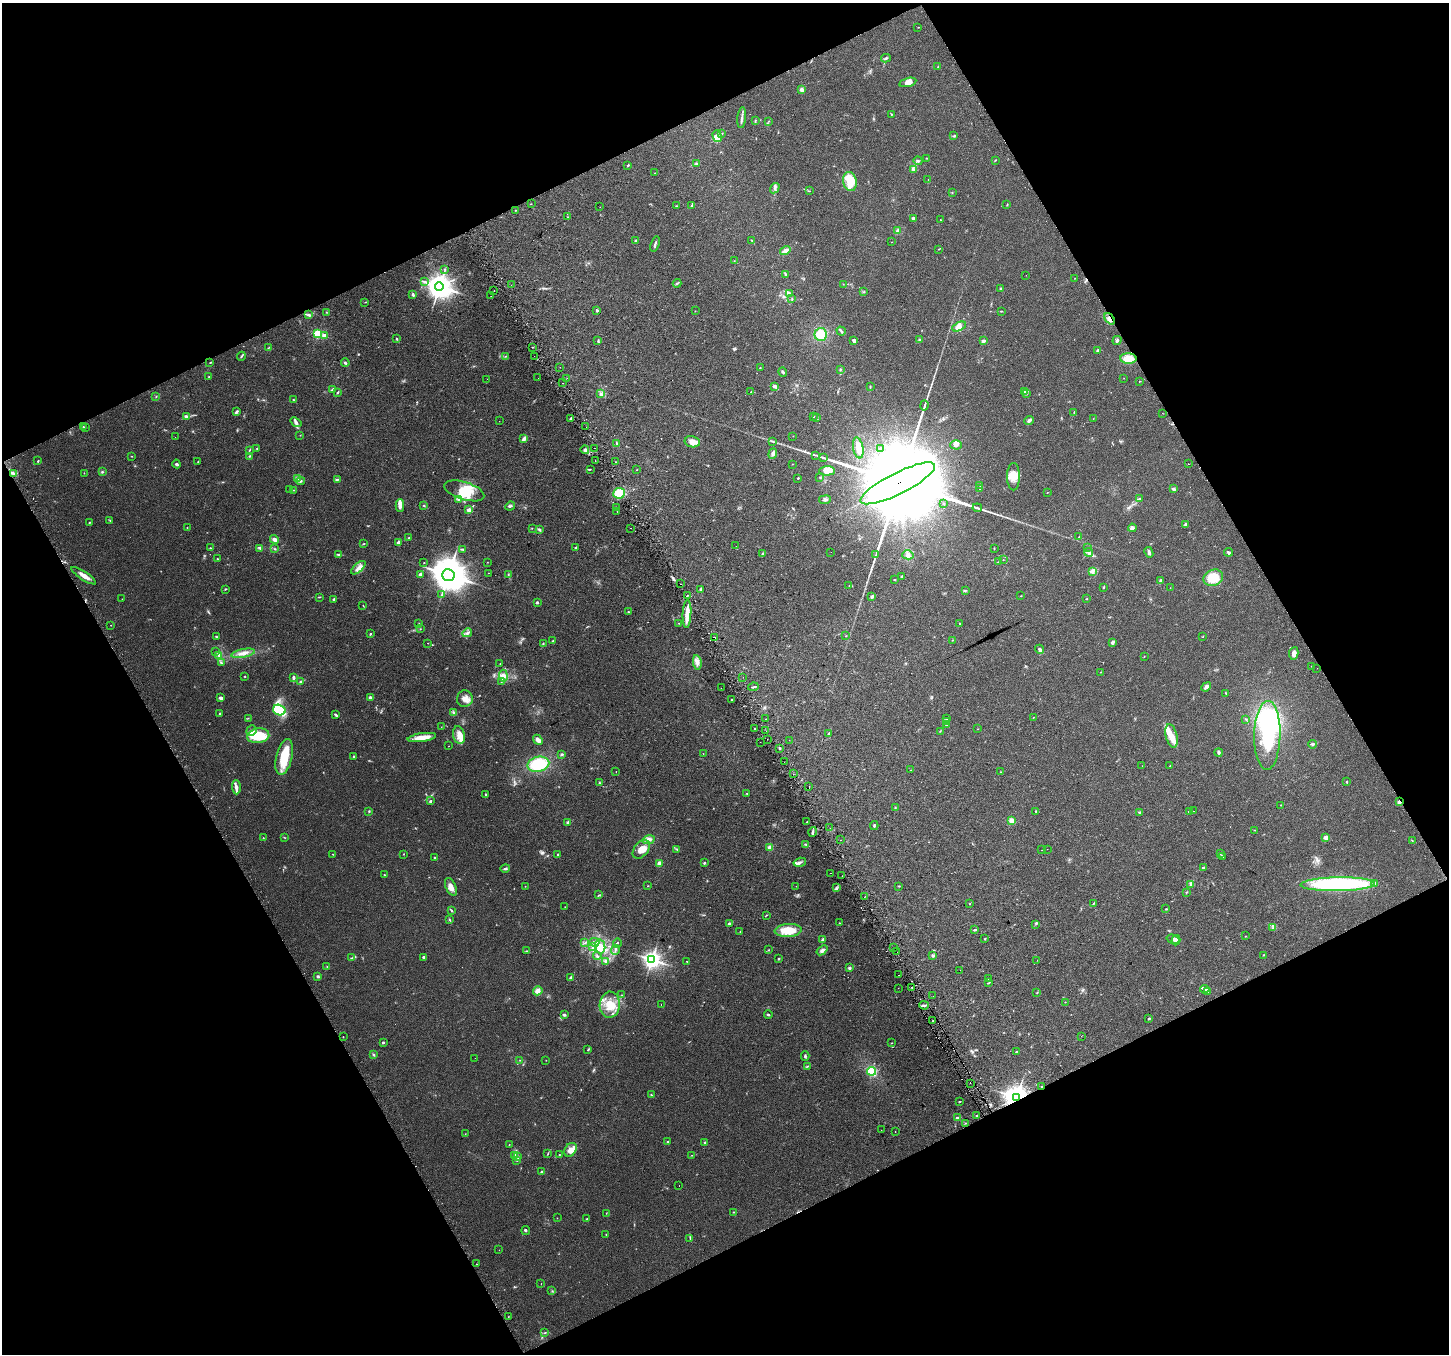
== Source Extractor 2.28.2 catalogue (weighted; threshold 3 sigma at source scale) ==
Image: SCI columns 29-5816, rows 121-5526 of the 5848 x 5706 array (HDU 1 of 3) = the unmasked area's bounding box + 8 px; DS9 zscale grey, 4 x 4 block average (1 PNG px = mean of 4 x 4 image px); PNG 1451 x 1356 px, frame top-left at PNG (2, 3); each listed source drawn as its Kron ellipse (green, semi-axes under 4 px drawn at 4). Shown black and unused: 46% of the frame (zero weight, under 2 of 3 exposures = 2% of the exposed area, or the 3 px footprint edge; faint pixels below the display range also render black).
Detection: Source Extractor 2.28.2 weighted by HDU 2 'WHT'. Background 0.0511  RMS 0.0081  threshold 0.0365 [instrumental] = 3 sigma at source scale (4.5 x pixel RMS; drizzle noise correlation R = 1.50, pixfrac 1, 0.0396/0.0396 arcsec/px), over >= 5 px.
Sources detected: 579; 4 too faint to see at this stretch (4 x 4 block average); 2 inside a brighter object's white glare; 17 cosmic-ray / hot-pixel residue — neither listed nor drawn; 10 coinciding with a brighter row at this scale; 46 inside a brighter listed object's ellipse — not listed separately; the other 500 listed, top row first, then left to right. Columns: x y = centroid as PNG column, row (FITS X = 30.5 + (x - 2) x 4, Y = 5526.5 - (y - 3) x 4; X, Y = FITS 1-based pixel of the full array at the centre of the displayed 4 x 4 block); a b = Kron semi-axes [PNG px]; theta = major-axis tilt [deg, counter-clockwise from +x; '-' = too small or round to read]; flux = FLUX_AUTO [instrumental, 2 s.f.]
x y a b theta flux
918 27 2 2 - 1.7
886 58 5 2 - 6.7
938 66 2 2 - 2.6
908 82 9 4 15 33
802 90 4 2 - 25
891 114 2 2 - 3.1
742 118 10 2 84 14
755 121 3 2 - 2.3
769 121 2 2 - 1.9
721 134 3 2 - 3.3
717 136 6 4 -74 37
954 136 3 2 - 5.2
926 158 2 2 - 2.1
995 160 3 2 - 2.8
918 161 4 3 - 7.3
696 164 3 2 - 4.5
628 165 2 2 - 6.6
914 169 3 2 - 3.6
655 173 2 2 - 1
928 179 2 2 - 0.98
850 181 9 6 -81 180
775 188 5 3 - 13
809 191 2 2 - 1.4
952 193 2 2 - 1.6
531 204 2 2 - 1.4
1007 205 3 2 - 2.8
677 206 2 2 - 1.6
691 206 3 2 - 4.3
600 207 2 2 - 1.1
515 210 2 2 - 1.8
567 217 2 2 - 2.3
913 218 4 3 - 6.2
940 220 2 2 - 5
898 231 4 3 - 13
636 240 4 2 - 6.9
752 240 2 2 - 2.3
892 242 2 2 - 1.3
655 244 8 2 73 9.5
939 249 2 2 - 1.5
785 251 5 3 - 21
734 261 2 2 - 0.9
444 269 3 2 - 1.9
785 275 3 2 - 5.6
1026 275 2 2 - 0.81
1075 278 2 2 - 1.3
425 281 2 2 - 2.2
677 283 4 2 - 5.4
843 284 2 2 - 1.2
511 285 2 2 - 2.2
439 286 4 4 - 5100
1000 288 3 2 - 3
494 290 2 2 - 2.4
864 292 2 2 - 2.9
789 293 4 2 - 7.2
413 294 3 2 - 7.4
491 296 2 2 - 0.98
792 299 2 2 - 3.1
365 302 2 2 - 1.7
597 311 3 2 - 6.9
695 311 2 2 - 1.8
1001 311 3 2 - 2.6
326 312 2 2 - 1.8
309 315 4 3 - 6.6
1110 319 7 2 -50 17
959 327 7 4 26 24
841 331 5 2 - 6.9
318 334 2 2 - 410
821 334 6 6 - 89
324 335 3 3 - 14
397 339 3 2 - 4.4
919 340 3 2 - 5.6
1117 340 5 2 - 7
598 341 2 2 - 3.3
854 341 3 2 - 21
983 341 4 2 - 14
269 347 3 2 - 2.7
532 347 2 2 - 1.7
1098 350 4 2 - 7.6
241 356 4 2 - 5.4
505 356 2 2 - 1.7
534 356 2 2 - 0.99
1128 359 8 5 -1 66
210 363 2 2 - 2
345 363 4 2 - 8.8
560 367 2 2 - 1.1
760 367 2 2 - 1.6
840 370 2 2 - 2
783 372 5 2 - 6.9
209 377 2 2 - 2
538 378 2 2 - 6.3
567 378 2 2 - 7.2
1124 378 2 2 - 0.9
487 379 2 2 - 1.4
1139 382 2 2 - 1.4
562 383 2 2 - 4.5
774 386 4 3 - 13
870 387 3 2 - 3.2
333 390 2 2 - 21
338 392 3 2 - 5.2
751 392 2 2 - 1.6
1025 392 4 2 - 6.3
600 394 3 2 - 2.9
1026 394 3 2 - 2.2
156 397 2 2 - 1.5
293 400 3 2 - 3.8
924 405 5 2 - 6.3
237 411 3 2 - 5.9
1074 412 2 2 - 2.3
1162 413 2 2 - 0.8
186 416 4 3 - 12
814 417 2 2 - 2.9
571 418 4 2 - 8.3
817 418 2 2 - 2.7
1093 419 2 2 - 1.3
1029 420 5 2 - 14
499 421 2 2 - 0.68
296 422 6 3 -38 14
83 427 2 2 - 2.8
85 427 2 2 - 2.8
586 427 2 2 - 1.4
300 435 2 2 - 1.6
793 436 2 2 - 1.1
175 437 2 2 - 1.1
524 439 4 3 - 15
772 441 2 2 - 2.4
692 442 8 5 -11 36
617 443 3 2 - 4.4
956 445 5 4 - 17
257 448 2 2 - 3.5
595 448 2 2 - 0.93
858 448 10 5 -79 36
881 448 2 2 - 1.6
249 450 3 2 - 3.4
585 450 4 4 - 12
773 453 5 4 - 15
816 455 2 2 - 1.9
132 456 2 2 - 1.7
249 456 2 2 - 4.4
823 458 3 2 - 3.9
595 460 2 2 - 3.5
38 461 2 2 - 3.8
198 461 3 2 - 2.5
615 462 2 2 - 16
176 464 4 3 - 7.5
793 464 2 2 - 1.6
1188 464 2 2 - 5.1
590 469 2 2 - 3
636 470 2 2 - 1.4
827 471 7 4 2 54
102 472 3 2 - 4.3
84 473 2 2 - 1.3
13 474 3 3 - 9.3
820 477 2 2 - 2.7
1013 477 14 6 -90 57
298 478 3 2 - 6.4
798 478 2 2 - 4
337 479 2 2 - 3.2
300 481 4 3 - 7.6
898 483 41 10 27 240000
980 485 3 2 - 4.1
979 489 2 2 - 2.1
1173 489 3 3 - 8.3
289 490 2 2 - 1.6
293 490 2 2 - 1.4
464 491 21 9 -17 100
1047 492 2 2 - 1.8
619 493 6 5 - 93
458 499 3 3 - 6.5
1139 499 4 2 - 6.7
825 500 6 3 8 10
943 503 2 2 - 1.5
424 505 3 2 - 4
400 506 6 3 88 25
510 506 5 3 - 7.7
617 508 2 2 - 0.91
977 508 4 2 - 6.4
469 510 2 2 - 69
617 512 2 2 - 6.4
110 521 2 2 - 2.4
90 522 2 2 - 2.9
1185 524 4 2 - 6.9
187 528 2 2 - 2.2
532 528 2 2 - 1.3
631 528 2 2 - 2.7
1132 528 4 3 - 14
539 529 3 3 - 6
1079 537 3 2 - 3.6
409 538 3 2 - 3.9
274 539 5 3 - 17
398 542 4 2 - 18
364 544 3 2 - 3.3
736 546 2 2 - 3
1088 547 2 2 - 2
210 548 2 2 - 3
260 548 4 2 - 9.6
576 548 4 2 - 7.8
994 548 2 2 - 1.4
275 549 3 2 - 3.6
462 549 2 2 - 2.8
831 552 2 2 - 3
1089 552 4 3 - 12
1149 552 5 3 - 9.3
1229 552 4 3 - 8.1
338 554 4 2 - 4.4
762 554 4 2 - 2.7
876 555 4 2 - 4.8
908 555 5 4 - 16
217 559 2 2 - 4.1
1003 560 2 2 - 1.5
487 562 2 2 - 1.3
998 562 2 2 - 3.2
424 563 2 2 - 1.8
358 568 9 3 43 21
1093 571 3 2 - 7
488 573 2 2 - 9.4
420 574 4 2 - 9.7
508 574 2 2 - 2.2
448 575 6 6 - 13000
84 576 14 3 -33 31
901 576 2 2 - 10
1213 578 10 8 23 120
894 580 2 2 - 3.3
1161 580 4 3 - 8.2
680 584 2 2 - 14
849 585 2 2 - 1.4
1103 587 2 2 - 4.8
1170 588 2 2 - 0.94
225 589 2 2 - 3.1
700 589 2 2 - 3.2
965 591 3 2 - 3.9
442 594 2 2 - 2.9
687 596 2 2 - 9.7
872 596 2 2 - 13
1021 596 2 2 - 1.9
319 597 4 2 - 3.2
122 599 2 2 - 1.1
334 599 4 3 - 6.5
1087 599 2 2 - 2.3
537 602 2 2 - 19
363 605 2 2 - 1.7
628 612 2 2 - 3.5
687 614 14 3 87 64
419 623 2 2 - 1.4
679 623 2 2 - 1.9
959 623 3 2 - 3.3
111 625 2 2 - 1.5
420 629 2 2 - 2
467 633 5 2 - 8.5
370 634 2 2 - 3.4
846 636 2 2 - 2
217 637 3 2 - 3.6
1203 637 2 2 - 1.8
715 638 2 2 - 17
953 640 2 2 - 3.2
553 641 3 2 - 4.3
1113 642 3 2 - 19
428 643 2 2 - 10
543 644 3 2 - 4.3
1040 649 5 3 - 8.8
216 651 3 2 - 3.7
243 653 12 4 12 33
1294 653 6 4 80 23
219 655 3 2 - 5.4
1144 656 2 2 - 1.9
697 662 7 4 -81 19
221 663 2 2 - 4.4
500 663 2 2 - 1.7
1312 666 2 2 - 2.9
1317 668 2 2 - 0.89
1101 672 2 2 - 1.1
244 676 2 2 - 3.1
503 676 6 4 -88 21
293 677 3 2 - 10
743 677 2 2 - 1.7
301 682 4 3 - 5.7
501 682 2 2 - 1.8
753 687 5 2 - 6.6
1206 687 5 3 - 21
721 688 2 2 - 5.3
1226 693 2 2 - 2.2
370 697 3 2 - 14
221 698 4 2 - 14
465 699 8 8 - 35
732 700 2 2 - 3.3
279 710 6 5 - 150
220 713 2 2 - 3.5
453 713 3 2 - 4
336 715 4 2 - 9.3
1033 717 2 2 - 2.7
248 718 2 2 - 1.9
765 719 2 2 - 1.1
946 719 2 2 - 2.9
1246 719 4 2 - 3.5
947 721 3 2 - 4.8
946 725 3 2 - 5.2
441 727 2 2 - 1.2
754 729 2 2 - 53
978 729 2 2 - 1.2
251 731 5 4 - 21
766 731 2 2 - 2.1
940 731 3 2 - 3
829 733 3 2 - 5.7
459 735 9 6 -75 39
1267 735 34 13 89 410
258 736 11 7 9 130
1171 736 12 5 -76 54
422 738 14 4 8 61
767 739 2 2 - 2
538 740 5 3 - 21
789 740 2 2 - 0.96
760 742 2 2 - 0.93
1313 744 4 3 - 6.3
449 746 2 2 - 1.1
779 748 2 2 - 2.8
1218 753 4 3 - 11
562 754 3 3 - 6.4
703 754 2 2 - 1.4
353 756 2 2 - 3.1
284 757 18 8 77 140
784 762 2 2 - 2
538 764 11 7 13 200
1142 766 2 2 - 1.2
1170 766 2 2 - 1.7
910 770 2 2 - 1.4
616 771 2 2 - 1.3
1000 772 2 2 - 1.6
793 774 2 2 - 4.9
1347 782 3 2 - 3
599 783 2 2 - 3
809 786 2 2 - 3.3
236 787 7 3 -88 22
747 793 2 2 - 3.5
486 794 3 2 - 3.6
431 801 3 2 - 4.1
1399 802 3 2 - 9.4
1281 805 2 2 - 2.1
895 808 2 2 - 2
369 811 2 2 - 3.5
1036 811 3 2 - 4.7
1189 811 2 2 - 17
1193 811 2 2 - 2.9
1139 812 3 2 - 4.5
1011 821 4 4 - 21
568 822 2 2 - 48
807 822 2 2 - 4
874 826 4 2 - 5.3
830 828 2 2 - 1.1
1254 830 2 2 - 2.5
813 832 5 2 - 9.9
263 838 2 2 - 1.6
285 838 2 2 - 2.5
1326 838 2 2 - 88
648 840 6 4 14 22
841 840 2 2 - 5.8
1412 840 2 2 - 1.7
806 844 3 2 - 4.6
770 847 4 3 - 20
641 849 10 7 51 53
677 849 2 2 - 2.2
1047 849 2 2 - 2.4
1042 850 2 2 - 1.2
333 854 3 2 - 1.7
404 854 2 2 - 2.1
558 854 3 2 - 3.5
1220 854 2 2 - 2.2
1222 856 3 2 - 4.6
434 857 2 2 - 5.2
800 862 6 2 16 11
659 863 3 3 - 21
704 863 3 2 - 4.8
1203 867 2 2 - 8
505 868 4 2 - 7
831 873 2 2 - 0.91
384 875 2 2 - 3.3
842 876 2 2 - 1.4
1375 883 3 2 - 4.8
1190 884 3 2 - 5
1338 884 37 7 1 640
525 886 2 2 - 1.5
648 886 2 2 - 2.1
796 886 2 2 - 0.91
899 886 2 2 - 2.9
451 887 9 5 -66 27
837 888 2 2 - 3.1
1186 892 3 2 - 3.1
599 895 2 2 - 2.4
864 897 2 2 - 26
969 904 2 2 - 2.2
1093 904 3 2 - 3.2
565 907 2 2 - 1.3
1166 909 2 2 - 2.6
451 910 3 2 - 5
766 915 2 2 - 2.7
449 919 3 2 - 3.7
840 923 2 2 - 1.7
729 924 2 2 - 11
1036 924 2 2 - 2.2
1273 928 2 2 - 3.8
788 930 13 6 3 110
975 930 3 2 - 8.3
740 931 2 2 - 1.4
1245 936 2 2 - 1.3
823 939 3 2 - 7.4
985 939 3 2 - 2.8
1173 939 7 3 -16 11
1176 940 5 3 - 15
594 942 5 2 - 8.6
585 943 2 2 - 1.6
617 943 5 2 - 5.5
593 946 3 2 - 6.4
600 946 7 5 -78 37
894 947 2 2 - 3.1
615 950 5 2 - 7.9
768 950 2 2 - 2
822 950 6 3 39 14
526 951 2 2 - 3
897 952 2 2 - 3.5
1263 955 2 2 - 1.4
597 956 4 3 - 9.4
933 956 4 2 - 6.5
423 957 3 2 - 9.1
352 958 2 2 - 2.7
779 959 2 2 - 4.6
652 960 3 3 - 2400
1037 960 2 2 - 0.82
606 961 4 3 - 9.5
687 961 2 2 - 2
327 967 2 2 - 2.4
849 968 4 3 - 7.5
960 970 2 2 - 4.5
899 975 2 2 - 2.5
318 976 3 2 - 9.1
571 977 3 2 - 11
989 979 2 2 - 2.1
988 983 4 2 - 3.2
911 987 2 2 - 3.7
898 988 2 2 - 2.4
1205 989 4 3 - 17
538 991 5 4 - 26
1208 992 2 2 - 3.3
1037 993 2 2 - 2.2
622 995 2 2 - 2
933 996 2 2 - 1.9
1065 1002 2 2 - 2.2
661 1004 2 2 - 3.3
610 1005 13 10 87 86
924 1005 5 2 - 9
564 1015 3 2 - 8.6
768 1015 4 2 - 5.7
1149 1019 2 2 - 5.6
933 1020 2 2 - 3.2
1081 1036 2 2 - 1
343 1037 2 2 - 2.6
383 1043 3 2 - 6.2
891 1043 2 2 - 2
588 1050 3 2 - 3.4
1016 1052 3 2 - 3.7
373 1054 3 3 - 5.1
805 1056 4 2 - 6.1
475 1058 2 2 - 1.1
520 1060 2 2 - 1.5
546 1060 2 2 - 1.3
807 1066 3 2 - 3.3
872 1071 4 4 - 130
970 1083 2 2 - 1.5
1041 1086 2 2 - 5.9
651 1095 3 2 - 3.8
1017 1097 3 3 - 5100
960 1101 2 2 - 3.2
977 1116 2 2 - 3.2
957 1118 2 2 - 25
965 1123 2 2 - 2.1
881 1130 2 2 - 0.67
895 1132 2 2 - 3.5
465 1134 2 2 - 1.1
667 1142 2 2 - 4.8
705 1142 3 2 - 3.2
509 1145 2 2 - 1.9
570 1150 7 5 54 35
548 1153 2 2 - 2.9
515 1155 3 2 - 3
559 1155 2 2 - 2
692 1155 2 2 - 1.6
518 1156 2 2 - 3.1
517 1160 3 2 - 4.3
542 1172 3 2 - 6.1
679 1186 2 2 - 1.4
733 1212 2 2 - 2.9
606 1213 2 2 - 1.9
557 1218 2 2 - 1.2
587 1219 2 2 - 6
526 1230 4 2 - 5.6
606 1234 3 2 - 2
690 1238 3 2 - 2.9
499 1250 2 2 - 0.93
476 1264 2 2 - 2.5
541 1284 2 2 - 1.2
552 1291 2 2 - 1.5
508 1317 2 2 - 1.5
545 1333 2 2 - 3.7
Overlapping masked pixels (flux is a lower limit): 6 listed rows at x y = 1110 319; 1128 359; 898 483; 1399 802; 1041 1086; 1017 1097
Diffuse or blended objects may show on this block-average render without a row.